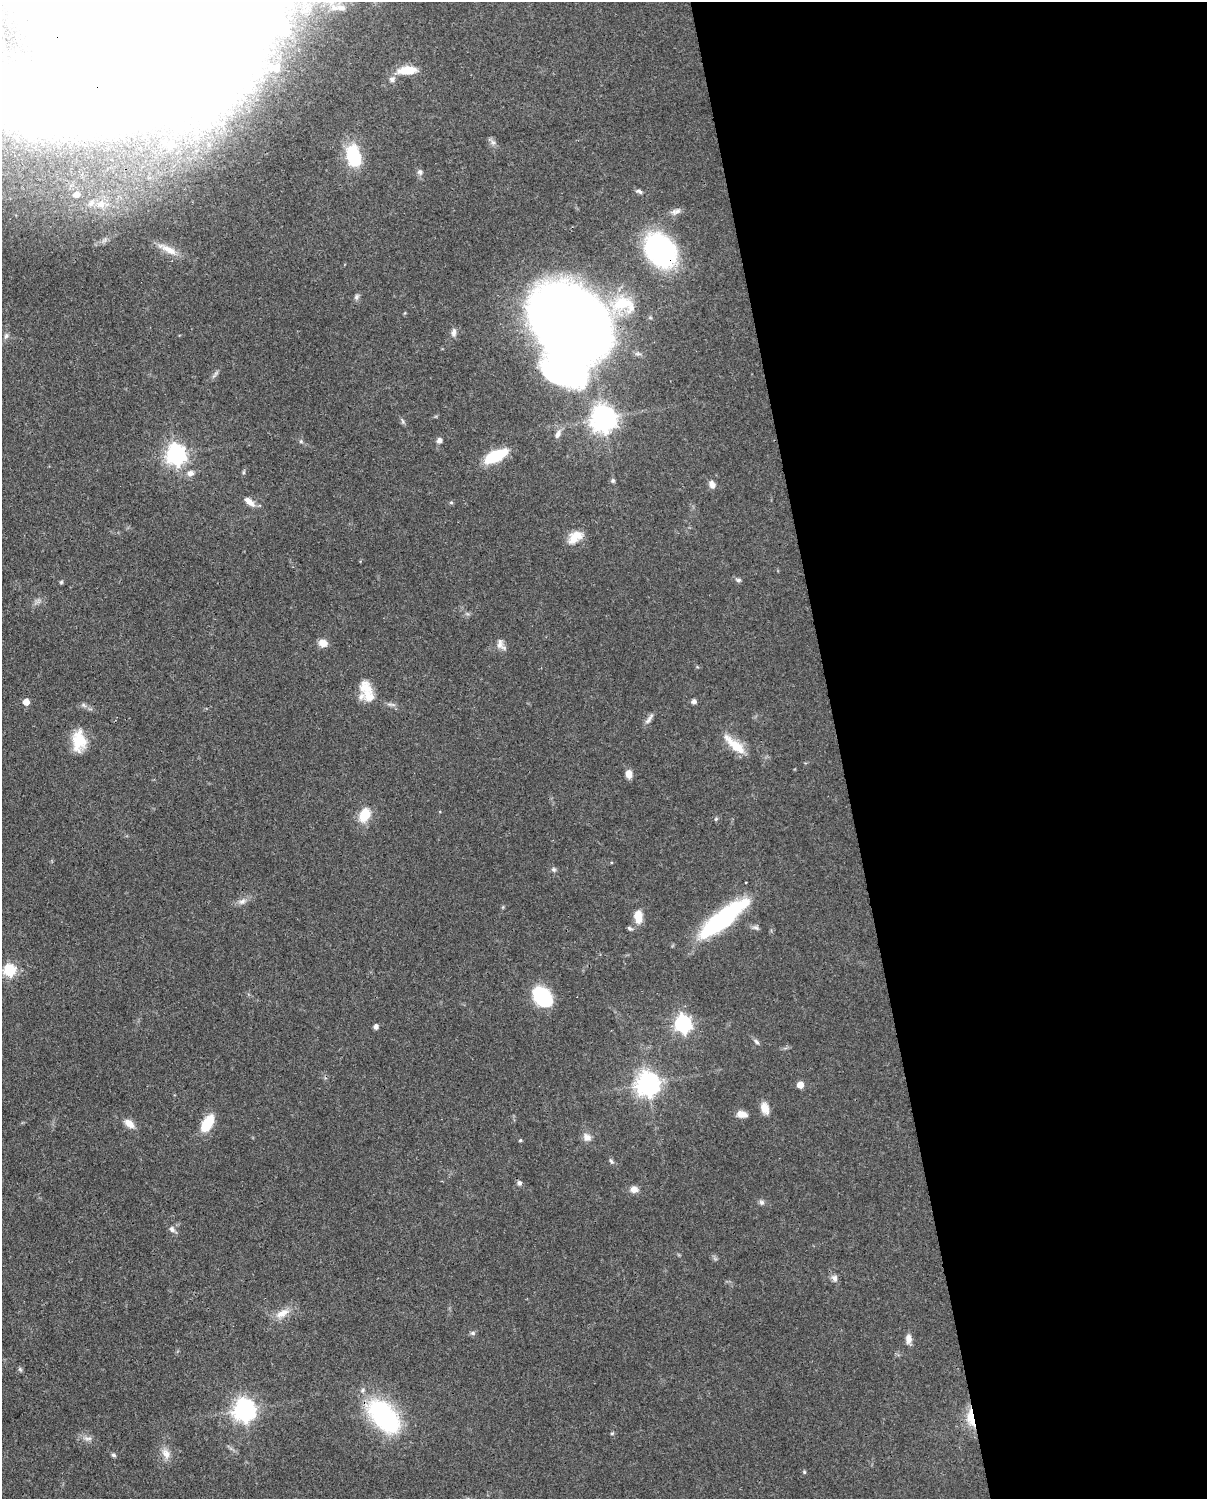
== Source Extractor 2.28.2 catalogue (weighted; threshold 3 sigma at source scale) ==
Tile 8 of 4 x 3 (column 4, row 2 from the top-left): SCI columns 3705-4909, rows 1762-3258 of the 4999 x 4907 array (HDU 1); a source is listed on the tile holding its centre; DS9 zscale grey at full resolution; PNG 1209 x 1501 px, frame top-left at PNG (2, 2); no overlay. Shown black and unused: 30% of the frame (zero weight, under 3 of 4 exposures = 7% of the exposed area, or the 3 px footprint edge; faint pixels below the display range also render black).
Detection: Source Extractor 2.28.2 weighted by HDU 2 'WHT'; one run over the whole footprint, this tile lists its part. Background 0.0857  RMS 0.0039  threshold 0.0174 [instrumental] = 3 sigma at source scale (4.5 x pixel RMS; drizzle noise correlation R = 1.50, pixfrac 1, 0.05/0.05 arcsec/px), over >= 5 px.
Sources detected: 105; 20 inside a brighter object's white glare — not listed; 2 inside a brighter listed object's ellipse — not listed separately; the other 83 listed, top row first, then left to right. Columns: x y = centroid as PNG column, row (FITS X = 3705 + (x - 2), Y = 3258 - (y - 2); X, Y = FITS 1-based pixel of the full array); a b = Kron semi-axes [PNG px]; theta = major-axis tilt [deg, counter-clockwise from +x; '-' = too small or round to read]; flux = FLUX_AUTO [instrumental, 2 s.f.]
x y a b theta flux
341 8 14 7 -10 2.6
276 69 7 6 - 1
407 70 23 9 4 6.9
392 79 9 8 - 1.4
33 109 72 32 6 63
493 142 8 6 -67 1.4
171 145 8 7 - 1.3
353 156 18 11 -73 25
420 172 8 7 - 1.3
639 191 9 5 -23 1.1
76 194 6 5 - 2.7
101 204 9 8 - 2.8
676 211 15 7 23 1.9
168 249 31 8 -26 5.3
660 250 32 24 -55 74
356 297 8 6 61 1
622 303 36 25 24 19
569 321 57 41 -36 700
454 332 12 6 84 1.7
6 336 9 6 61 1.1
604 418 8 8 - 420
402 421 7 4 -70 0.71
558 434 13 7 66 2.1
439 440 7 6 - 1.3
176 454 7 7 - 220
496 456 23 10 25 18
244 472 6 4 72 0.53
190 473 10 8 9 2.1
613 481 6 6 - 0.76
712 484 11 7 -62 2
249 502 14 7 -40 3.2
451 503 6 4 -1 0.48
575 537 21 12 37 6.1
738 580 8 5 -10 0.92
61 582 5 4 - 0.55
323 643 10 8 -15 3.5
501 645 16 9 -59 2.4
365 687 19 16 -47 6.5
694 701 6 6 - 1.2
26 702 5 5 - 4.8
649 719 18 5 54 1.7
79 740 24 15 -79 10
735 745 31 9 -42 9.6
629 774 9 7 -88 3.2
365 815 16 11 61 8.4
716 819 5 5 - 0.54
554 869 7 6 - 0.87
242 901 11 7 31 2
638 916 16 9 -85 5.5
724 918 54 16 39 52
755 927 10 6 -17 1.1
630 928 7 5 -25 0.78
10 970 6 6 - 40
543 996 19 18 - 22
683 1024 7 7 - 140
376 1027 5 4 - 1.7
757 1042 10 5 -51 0.94
648 1084 8 8 - 350
800 1085 5 5 - 4.7
765 1108 14 9 -70 3.9
742 1114 11 7 -9 3.5
129 1123 15 9 -40 3.3
207 1123 16 8 59 15
587 1137 11 10 - 2.6
520 1140 4 4 - 0.47
611 1161 9 5 -63 0.88
519 1183 7 6 - 1.1
634 1189 9 8 - 2.6
762 1202 7 7 - 1.1
172 1229 9 7 -51 1.5
834 1278 10 8 -76 1.7
282 1313 21 10 29 4.8
473 1333 7 6 - 0.86
909 1339 11 7 -89 2.6
20 1369 6 5 - 0.66
244 1410 8 8 - 280
384 1416 47 26 -49 47
971 1418 24 10 -80 7.6
612 1433 5 4 - 0.49
88 1438 13 6 1 1.8
166 1453 15 10 -66 3.6
113 1455 6 5 - 0.77
804 1472 4 4 - 0.5
Overlapping masked pixels (flux is a lower limit): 3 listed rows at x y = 660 250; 384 1416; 971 1418
Isophote crosses this tile's border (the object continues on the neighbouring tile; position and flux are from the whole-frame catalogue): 1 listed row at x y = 33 109